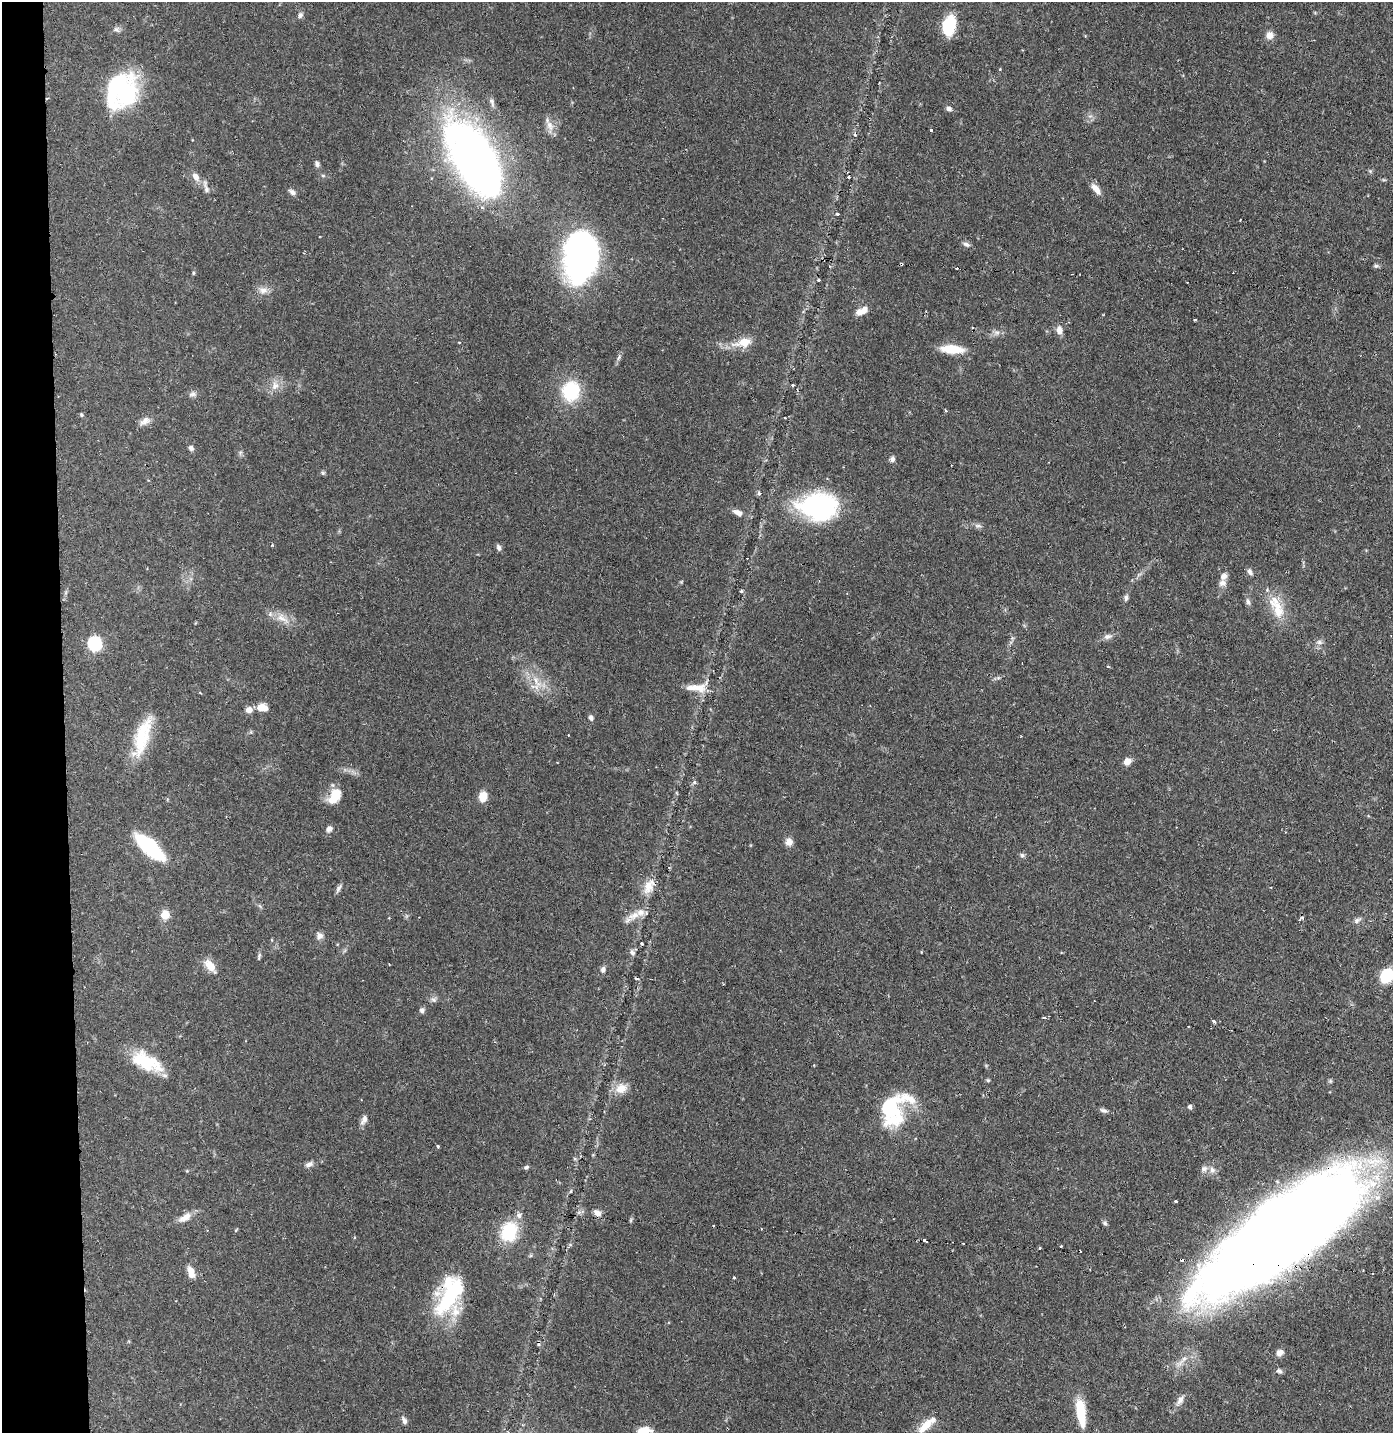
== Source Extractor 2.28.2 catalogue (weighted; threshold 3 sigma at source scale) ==
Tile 4 of 3 x 3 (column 1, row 2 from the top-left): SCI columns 77-1467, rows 1431-2861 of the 4325 x 4291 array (HDU 1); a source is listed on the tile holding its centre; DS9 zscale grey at full resolution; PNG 1395 x 1435 px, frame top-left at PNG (2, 2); no overlay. Shown black and unused: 5% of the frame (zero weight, under 2 of 3 exposures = <1% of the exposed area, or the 3 px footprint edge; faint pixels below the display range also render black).
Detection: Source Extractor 2.28.2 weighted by HDU 2 'WHT'; one run over the whole footprint, this tile lists its part. Background 0.13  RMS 0.0054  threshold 0.0245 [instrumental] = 3 sigma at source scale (4.5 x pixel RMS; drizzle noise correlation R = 1.50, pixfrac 1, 0.05/0.05 arcsec/px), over >= 5 px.
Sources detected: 144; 4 inside a brighter object's white glare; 10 cosmic-ray / hot-pixel residue — not listed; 8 inside a brighter listed object's ellipse — not listed separately; the other 122 listed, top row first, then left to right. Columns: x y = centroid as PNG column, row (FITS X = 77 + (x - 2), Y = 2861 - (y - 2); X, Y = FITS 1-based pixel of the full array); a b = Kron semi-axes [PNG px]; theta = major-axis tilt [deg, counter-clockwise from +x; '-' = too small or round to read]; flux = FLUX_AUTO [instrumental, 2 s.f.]
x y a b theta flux
300 15 8 6 70 1.5
949 25 20 12 74 22
116 29 9 6 -43 1.6
1269 35 10 9 - 3.5
1000 69 3 3 - 0.42
124 90 43 31 88 53
47 98 3 3 - 0.59
949 109 7 6 - 1.6
550 125 14 9 -64 4.1
931 130 3 3 - 1.1
855 135 5 3 - 0.54
477 159 74 35 -59 330
317 164 8 5 -80 1.5
323 176 6 4 -19 0.7
196 177 11 7 -53 3.5
849 177 3 3 - 0.63
206 188 20 5 -74 2.4
1096 189 17 7 -51 4
292 192 10 6 -34 1.8
837 214 4 3 - 0.65
966 244 9 6 -23 1.6
580 255 46 29 84 210
1376 266 7 5 0 1.1
957 268 3 2 - 0.82
193 273 4 4 - 0.61
819 280 4 3 - 0.67
263 290 13 8 -2 3.5
864 310 11 7 45 4.1
1195 320 4 3 - 0.5
1059 330 10 7 -86 3.3
997 332 7 4 0 1.5
744 342 19 11 12 9.2
952 349 23 8 -5 14
619 358 9 3 46 1
793 385 3 3 - 0.54
275 386 12 10 75 4.4
571 391 19 16 80 30
192 394 11 6 6 1.8
946 410 4 3 - 0.73
81 415 5 4 - 0.79
145 421 16 8 30 3.3
191 448 6 6 - 1.6
892 459 7 6 - 1.6
323 473 6 5 - 0.81
759 493 5 4 - 0.91
818 507 39 25 -3 83
738 513 12 6 -28 3.3
978 526 11 4 -5 1.5
272 545 4 3 - 0.46
499 548 9 5 -70 1.6
1250 572 8 6 -66 1.9
1222 583 10 8 32 2.6
741 591 4 4 - 0.64
1126 598 7 5 85 1.5
1248 602 8 6 -74 1.4
1273 602 17 16 - 9.6
282 618 20 9 -34 6.3
1108 636 12 7 6 2.4
1319 642 9 7 -11 1.9
95 644 7 6 - 84
537 682 21 7 -61 6.3
696 688 31 10 -2 8.4
262 708 12 8 -8 5.2
249 710 9 8 - 3
591 718 7 5 -56 1.4
568 735 2 2 - 0.47
142 737 51 15 73 24
1127 761 8 7 - 3.8
694 782 5 5 - 1
335 796 18 11 56 11
483 797 9 7 76 8.5
329 829 7 6 - 2.4
789 842 9 8 - 3.4
150 847 30 12 -41 42
1022 855 6 5 - 1
649 886 22 13 64 7.6
338 888 12 5 56 1.6
165 915 9 9 - 6.6
634 915 20 9 29 6.1
1357 921 11 5 37 1.7
319 936 9 9 - 2.3
632 952 8 6 -63 1.6
259 956 10 4 77 1.1
210 966 17 9 -49 6.8
603 969 8 6 80 1.8
1386 975 14 12 54 18
434 1000 8 7 - 1.7
422 1010 7 6 - 1.5
1045 1018 4 3 - 1.2
1214 1021 6 3 -37 0.91
147 1062 39 17 -25 23
988 1080 5 4 - 0.69
621 1088 16 13 29 6.7
1190 1107 5 5 - 1.3
889 1110 39 29 32 43
1103 1110 10 5 -20 1.5
364 1120 13 7 62 2.6
438 1146 3 3 - 1.4
309 1164 11 6 22 2.3
526 1167 7 4 27 0.99
1204 1169 9 8 - 2.2
1212 1170 9 7 -61 2.4
1176 1201 3 2 - 0.65
597 1213 11 7 -33 2.8
185 1217 20 9 31 5
1105 1223 6 5 - 1
236 1230 5 3 - 0.55
509 1232 24 19 74 23
1282 1234 161 47 36 1300
925 1241 4 3 - 2.1
963 1243 2 2 - 0.56
1061 1246 3 3 - 0.65
191 1272 14 7 -75 5
734 1277 3 3 - 0.9
450 1295 56 21 58 45
1280 1353 9 7 36 2.9
1279 1371 7 6 - 1.5
1180 1400 15 7 60 3.1
1080 1409 30 10 -83 16
404 1420 10 5 -60 2
925 1426 25 10 45 7.5
643 1431 15 9 14 9.2
Overlapping masked pixels (flux is a lower limit): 3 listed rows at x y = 47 98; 1282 1234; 450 1295
Isophote crosses this tile's border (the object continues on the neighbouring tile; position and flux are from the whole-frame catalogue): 2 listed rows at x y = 1386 975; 643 1431